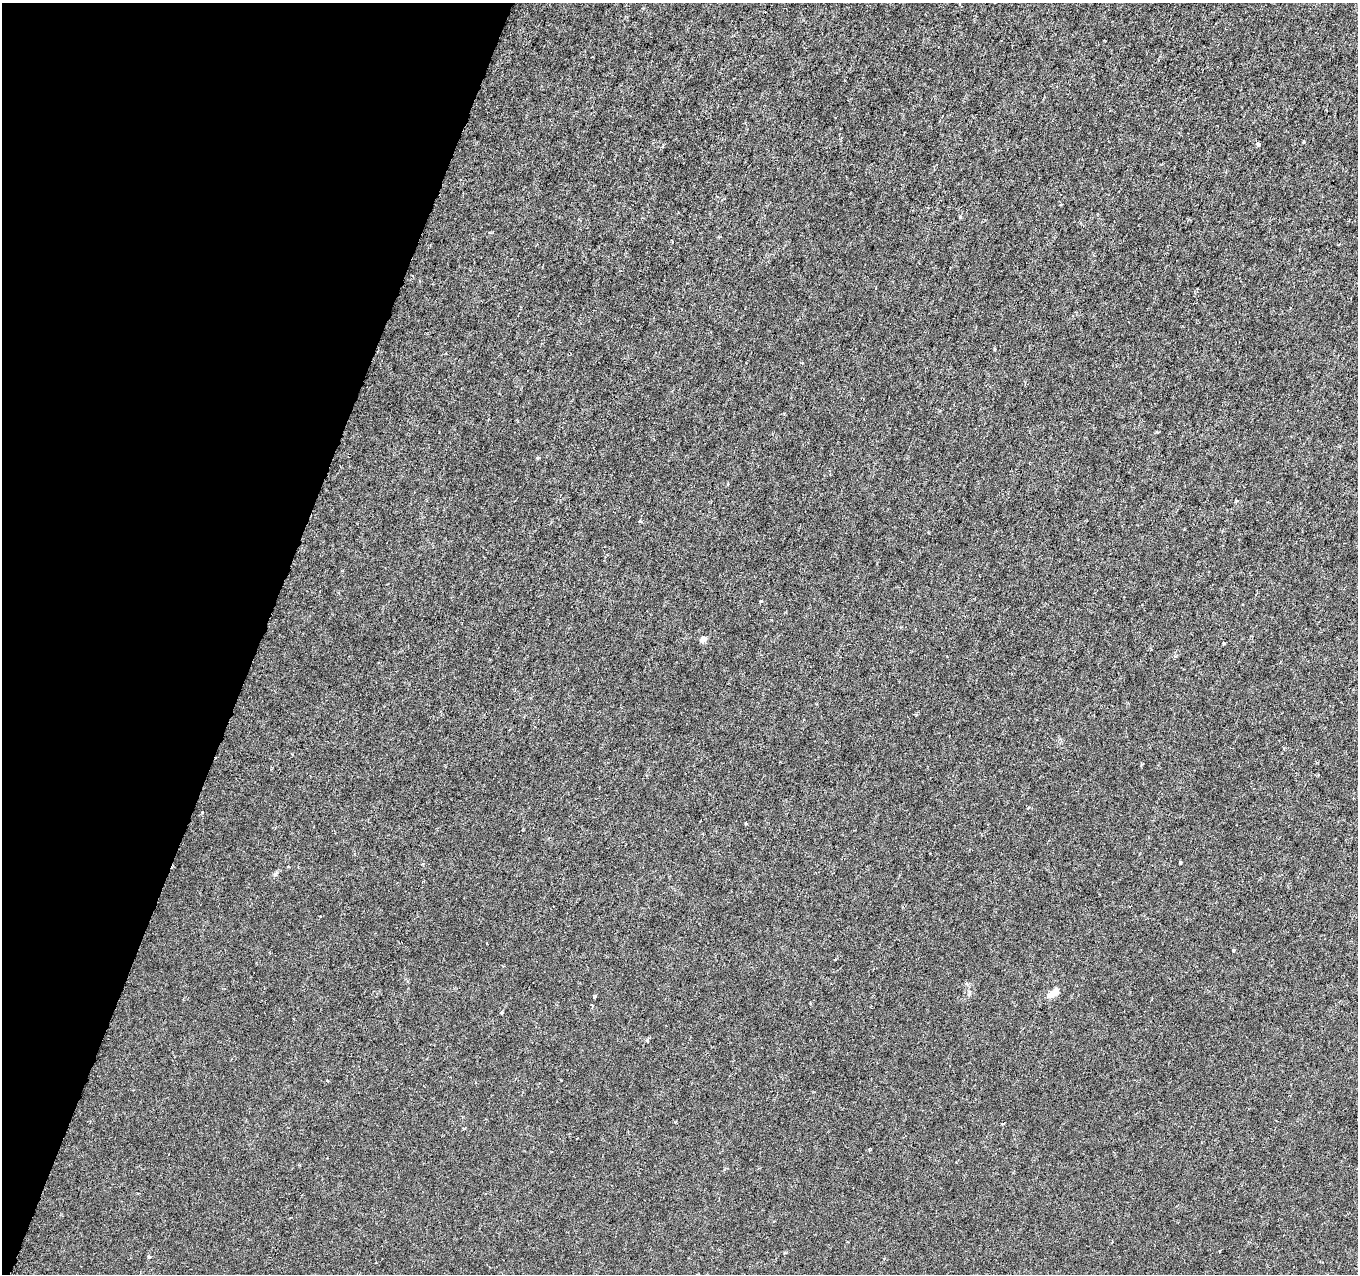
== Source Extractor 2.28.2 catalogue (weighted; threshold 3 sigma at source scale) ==
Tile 9 of 4 x 4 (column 1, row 3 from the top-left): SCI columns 1-1356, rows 1488-2759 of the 5432 x 5583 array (HDU 1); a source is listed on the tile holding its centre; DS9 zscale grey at full resolution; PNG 1360 x 1276 px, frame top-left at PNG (2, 3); no overlay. Shown black and unused: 19% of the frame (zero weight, under 3 of 6 exposures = <1% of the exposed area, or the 3 px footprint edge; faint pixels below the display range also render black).
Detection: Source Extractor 2.28.2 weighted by HDU 2 'WHT'; one run over the whole footprint, this tile lists its part. Background -1.38e-05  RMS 0.0013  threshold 0.00512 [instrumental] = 3 sigma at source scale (4.09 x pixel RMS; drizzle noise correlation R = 1.36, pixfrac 0.8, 0.0396/0.0396 arcsec/px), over >= 5 px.
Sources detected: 22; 1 inside a brighter listed object's ellipse — not listed separately; the other 21 listed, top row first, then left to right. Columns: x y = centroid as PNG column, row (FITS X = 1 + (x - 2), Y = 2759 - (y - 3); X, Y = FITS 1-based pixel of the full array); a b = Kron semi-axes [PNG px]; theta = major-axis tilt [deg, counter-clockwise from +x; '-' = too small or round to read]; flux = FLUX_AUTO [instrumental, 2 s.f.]
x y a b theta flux
1304 141 3 3 - 0.29
1258 144 4 4 - 0.52
1060 205 3 2 - 0.085
960 217 4 3 - 0.13
995 349 3 3 - 0.16
537 458 4 4 - 0.19
1236 501 5 3 - 0.13
703 639 8 6 31 0.48
1224 643 4 3 - 0.11
745 823 3 3 - 0.14
1180 862 3 3 - 0.13
288 867 4 2 - 0.095
275 874 8 4 36 0.24
1233 950 5 3 - 0.13
1050 995 13 8 17 0.72
592 1006 4 3 - 0.14
501 1012 4 4 - 0.16
647 1040 6 3 -71 0.13
1003 1123 3 3 - 0.25
869 1149 4 4 - 0.096
149 1257 5 4 - 0.18
Unlisted compact peaks at least as high as the median listed source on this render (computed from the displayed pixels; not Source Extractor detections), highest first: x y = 761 601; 202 812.